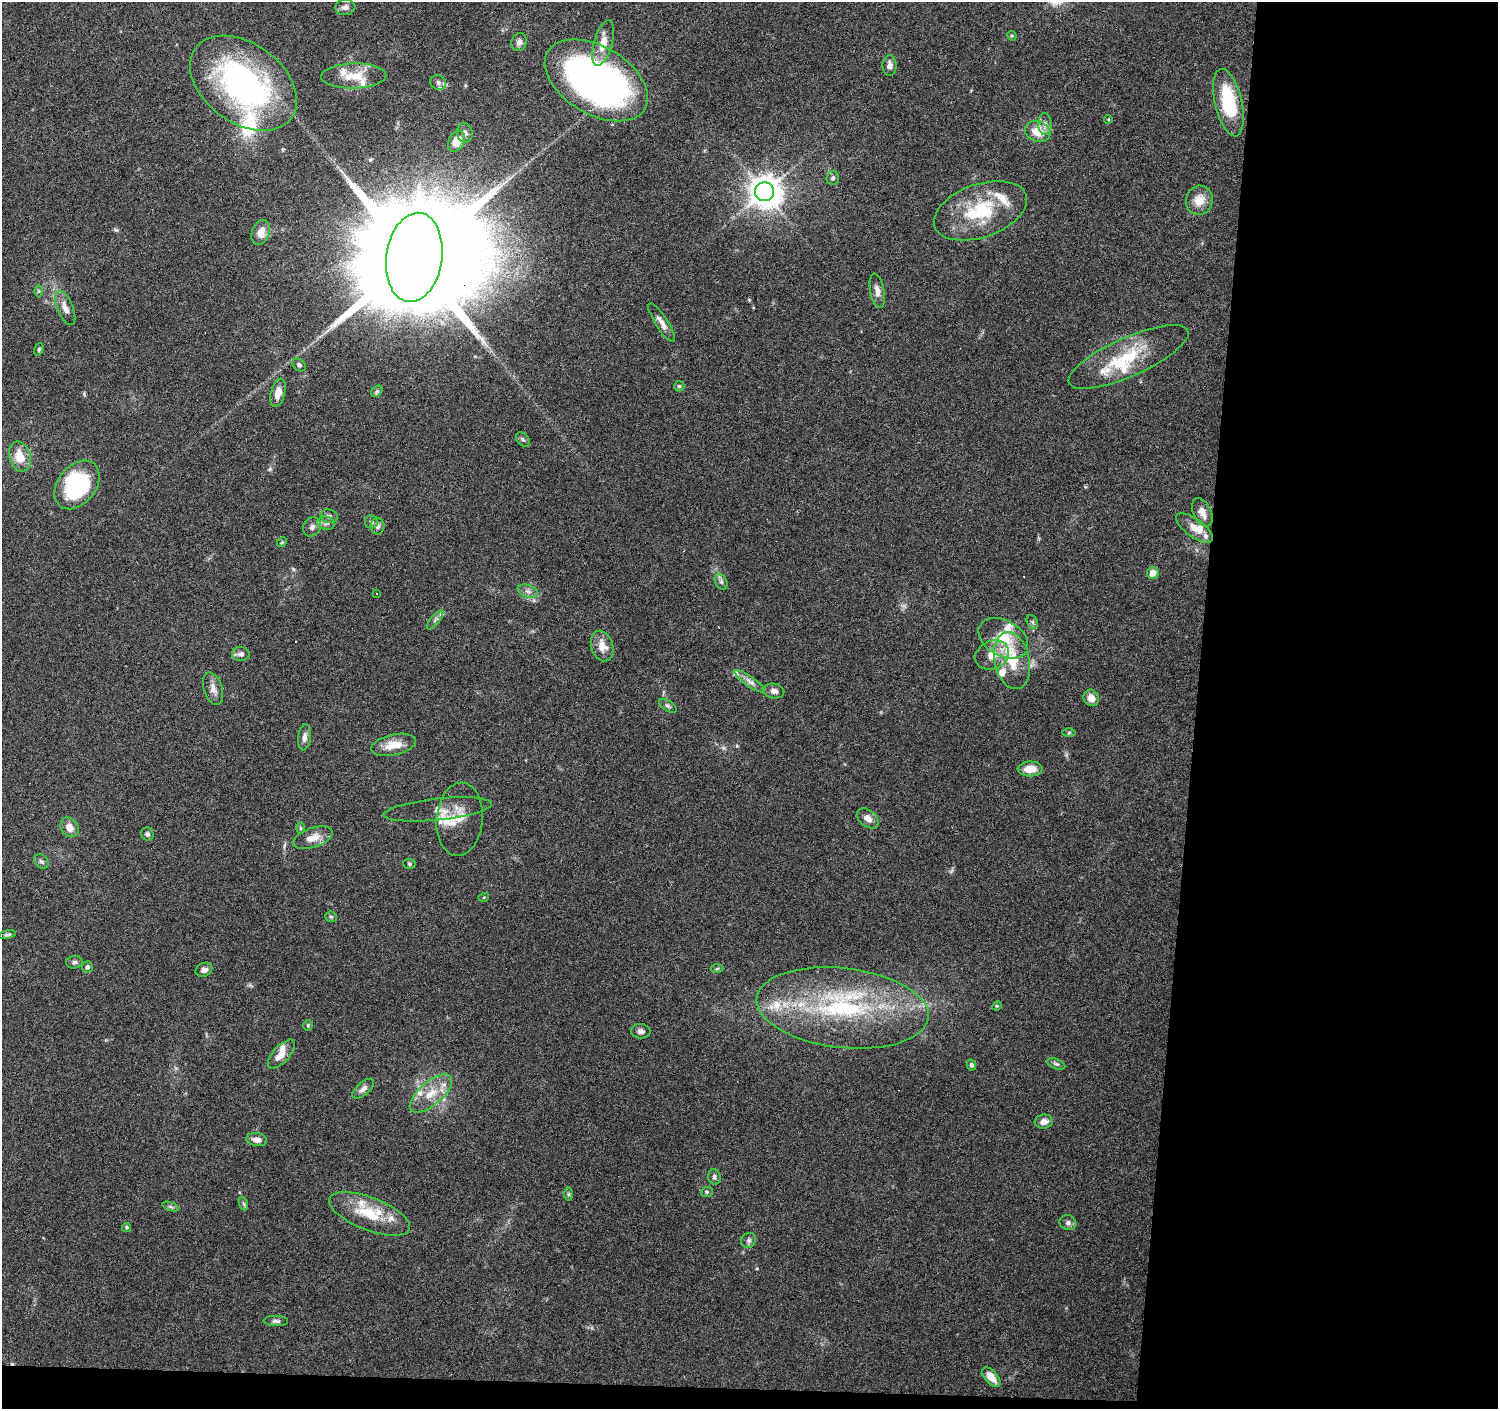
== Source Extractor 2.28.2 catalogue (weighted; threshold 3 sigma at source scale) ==
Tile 9 of 3 x 3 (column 3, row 3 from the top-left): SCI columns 2993-4488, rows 228-1634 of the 4493 x 4730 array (HDU 1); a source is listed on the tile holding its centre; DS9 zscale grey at full resolution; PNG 1500 x 1411 px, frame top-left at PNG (2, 2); each listed source drawn as its Kron ellipse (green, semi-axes under 4 px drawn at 4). Shown black and unused: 22% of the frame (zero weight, under 3 of 6 exposures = <1% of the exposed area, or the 3 px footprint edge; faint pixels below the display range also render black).
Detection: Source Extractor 2.28.2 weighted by HDU 2 'WHT'; one run over the whole footprint, this tile lists its part. Background 0.0874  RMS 0.0044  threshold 0.0182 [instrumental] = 3 sigma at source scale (4.09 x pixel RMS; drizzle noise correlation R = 1.36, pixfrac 0.8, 0.0396/0.0396 arcsec/px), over >= 5 px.
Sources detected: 126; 1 too faint to see at this stretch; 2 inside a brighter object's white glare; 3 cosmic-ray / hot-pixel residue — neither listed nor drawn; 20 inside a brighter listed object's ellipse — not listed separately; the other 100 listed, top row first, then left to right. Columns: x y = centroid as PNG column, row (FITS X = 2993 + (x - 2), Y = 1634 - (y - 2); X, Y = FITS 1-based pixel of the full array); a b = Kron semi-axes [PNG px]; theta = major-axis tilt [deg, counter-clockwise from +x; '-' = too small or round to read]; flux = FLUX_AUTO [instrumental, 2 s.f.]
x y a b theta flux
345 7 10 8 5 1.9
1012 36 5 4 - 0.46
519 42 9 7 68 1.8
603 43 24 9 75 6.5
890 65 10 7 -90 2
354 76 33 12 1 9.1
596 80 56 34 -31 170
243 83 59 39 -36 110
438 83 8 7 - 1.7
1228 103 34 13 -77 26
1108 119 4 3 - 0.4
1045 124 11 6 -89 2.1
1038 131 13 10 -20 7.1
465 133 10 8 -80 1.9
456 141 11 7 62 6
833 178 7 6 - 0.97
765 192 9 9 - 640
1199 200 14 13 - 6.2
980 211 48 26 19 29
261 232 13 9 69 4.5
414 257 45 28 82 20000
39 291 6 4 90 0.63
877 291 17 7 -78 2.8
65 308 18 7 -67 3.6
662 323 22 6 -57 3.1
39 349 6 4 72 0.58
1129 357 65 19 24 24
299 365 7 5 -44 0.98
679 386 5 5 - 0.6
377 391 6 5 - 0.77
278 393 14 7 76 4.3
523 439 8 5 -47 0.85
20 457 15 10 -72 7.7
77 485 27 19 51 41
1202 512 15 8 -65 3.5
329 516 8 6 -19 1.3
372 522 6 6 - 1.1
326 523 9 6 -13 1.5
377 526 8 7 - 1.3
312 527 10 8 55 1.9
1194 528 22 9 -36 5.1
282 542 5 4 - 0.44
1153 573 6 6 - 3.8
721 582 9 5 -63 1.1
528 591 10 6 -20 1.8
377 593 3 3 - 1.7
435 620 12 4 52 1.1
1032 622 7 5 -60 0.9
1003 638 27 17 -30 16
602 646 16 11 -73 5.1
241 654 8 7 - 1.8
992 655 17 14 26 7.1
1012 660 29 17 -79 14
750 681 18 5 -35 2.4
213 689 17 9 -72 3.2
774 691 10 7 -10 2.2
1091 698 8 7 - 3.3
668 706 10 5 -33 1
1069 732 6 4 1 0.61
304 737 13 6 84 2.1
394 745 23 10 12 6.9
1030 769 12 7 2 5.3
438 809 54 11 6 7.2
868 818 12 8 -39 3
460 819 37 23 85 11
69 827 10 8 -54 3.8
300 828 6 4 -90 0.55
147 834 7 6 - 1.1
313 838 21 9 19 4.7
41 861 8 6 -43 1.1
409 864 6 5 - 0.72
484 897 5 3 - 0.38
331 917 6 5 - 0.63
7 935 8 4 14 0.91
74 962 8 6 4 1.1
87 967 5 5 - 0.96
717 969 6 4 4 0.53
204 970 8 6 24 1.9
997 1006 5 4 - 0.52
843 1008 86 40 -7 75
308 1026 5 4 - 0.5
641 1031 9 7 -5 1.6
281 1054 18 8 47 4.8
1056 1064 9 5 -24 1
971 1065 5 4 - 1
363 1089 13 6 41 2.1
431 1093 26 11 41 8.9
1044 1122 9 7 8 2.6
257 1140 10 6 -8 2.4
714 1177 8 6 -78 1.1
707 1192 6 5 - 0.65
568 1194 7 4 90 0.64
244 1204 7 4 -71 0.69
171 1207 8 4 -19 0.84
370 1214 43 16 -21 15
1068 1223 8 7 - 1.3
127 1227 4 4 - 0.83
749 1240 8 7 - 1.2
276 1321 12 5 -1 1.3
991 1377 12 6 -50 5.1
Overlapping masked pixels (flux is a lower limit): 1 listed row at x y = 414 257